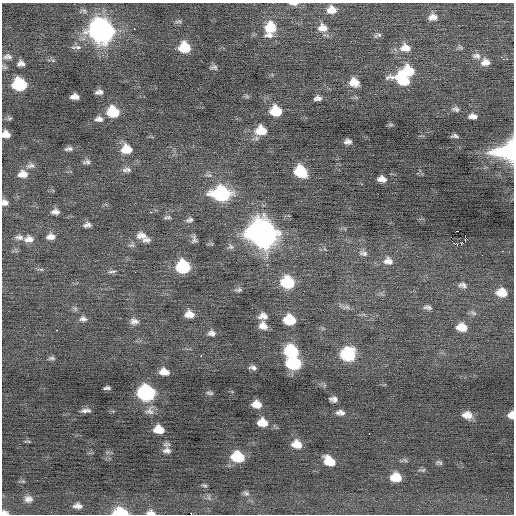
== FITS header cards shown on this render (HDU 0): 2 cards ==
NAXIS1  =                  512 / Axis length
NAXIS2  =                  512 / Axis length

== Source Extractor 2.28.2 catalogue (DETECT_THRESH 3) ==
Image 512 x 512 px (HDU 0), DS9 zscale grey, 1 PNG px = 1 image px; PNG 516 x 516 px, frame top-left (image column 1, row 512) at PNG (2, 3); no overlay
Background 0.0205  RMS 0.85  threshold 2.55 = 3 sigma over >= 5 px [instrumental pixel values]
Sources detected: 124; all 124 listed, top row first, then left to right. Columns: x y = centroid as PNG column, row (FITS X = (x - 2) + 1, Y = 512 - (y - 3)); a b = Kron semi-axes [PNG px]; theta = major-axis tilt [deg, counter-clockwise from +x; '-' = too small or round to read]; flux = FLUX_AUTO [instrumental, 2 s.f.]
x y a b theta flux
293 4 13 4 -2 210
331 10 11 9 1 610
433 17 12 9 8 390
178 21 10 5 4 120
271 27 12 12 - 1500
323 28 13 10 -13 590
134 29 2 2 - 190
101 31 13 11 -29 34000
269 35 12 6 1 280
378 35 11 5 20 140
76 47 16 5 3 190
184 47 10 9 - 1700
405 48 14 11 -4 680
7 56 12 7 1 240
476 56 13 8 -15 310
485 62 12 9 3 500
21 63 7 6 - 250
214 67 9 5 2 150
408 71 12 10 -7 2000
403 80 19 10 -22 2200
354 82 11 9 -24 710
19 84 10 9 - 3300
99 92 7 5 4 210
75 97 8 5 -3 330
318 98 7 5 7 220
456 109 10 7 -10 200
276 111 9 8 - 1700
113 112 10 9 - 2000
473 116 10 6 -6 290
9 118 7 5 7 96
99 119 11 7 4 280
391 125 8 4 0 79
261 130 11 9 -4 1300
6 134 7 6 - 460
455 136 6 3 -2 130
348 142 7 5 1 220
69 149 11 6 8 200
126 149 11 10 - 1000
507 151 24 17 9 4900
86 162 11 5 8 170
30 166 12 7 6 250
126 170 12 6 0 230
301 171 10 8 -36 2700
23 174 12 9 1 520
382 179 9 6 -7 360
221 194 13 10 -4 7100
5 202 8 7 - 250
55 212 10 7 5 270
150 212 2 2 - 260
167 217 10 5 4 130
189 220 10 6 16 180
87 225 10 6 6 210
458 231 2 2 - 950
262 233 14 12 -32 62000
141 235 15 9 -8 470
465 235 2 2 - 63
19 237 12 8 -5 250
50 237 10 7 8 350
29 239 13 9 4 400
194 239 11 6 -89 190
146 240 11 6 1 230
465 240 3 2 - 69
461 243 3 3 - 78
456 244 4 2 - 82
131 245 10 5 0 130
231 247 9 7 -25 160
502 251 3 2 - 88
363 253 12 8 -15 260
388 261 13 10 -13 430
183 267 10 9 - 4400
41 269 6 4 0 87
112 271 13 4 3 150
288 282 11 9 -18 3100
462 285 11 7 -17 240
238 290 10 5 6 140
502 293 11 8 -8 1000
346 307 12 6 8 220
428 307 11 6 -8 190
473 313 11 5 -32 150
189 314 10 7 -6 540
263 316 10 7 2 350
83 319 10 7 -11 220
290 320 10 8 -14 1900
134 321 11 8 -2 290
263 326 11 9 -40 460
462 327 11 8 -11 870
57 330 3 2 - 440
212 333 9 7 -5 240
291 351 11 9 -17 3600
348 354 11 9 -4 4800
201 356 2 2 - 350
52 358 9 5 0 130
293 363 11 9 -15 4600
253 368 9 5 -14 180
164 372 8 6 -9 510
107 388 6 3 2 130
146 393 11 9 -12 10000
210 393 9 4 -9 110
334 399 7 5 -4 250
257 404 8 6 -12 600
86 410 10 4 3 200
150 411 12 10 32 310
338 413 5 5 - 120
341 413 8 6 -30 210
467 415 10 7 -11 550
511 415 7 6 - 450
262 422 9 7 -10 790
159 429 9 7 -9 800
369 433 3 2 - 210
297 444 10 8 -15 680
167 450 10 8 3 260
238 457 10 8 -13 2300
329 461 10 7 -35 1100
439 463 8 5 -11 120
422 470 11 4 5 100
396 477 9 7 -3 1300
204 485 7 4 -17 90
246 493 9 6 -11 150
209 497 7 4 72 110
28 499 10 8 1 310
77 506 10 6 0 280
120 512 13 7 -3 1900
151 512 11 7 -3 280
4 513 7 5 -5 260
At the frame edge (FLAGS 8, measured only in part): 8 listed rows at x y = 293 4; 6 134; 507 151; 5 202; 511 415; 120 512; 151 512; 4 513